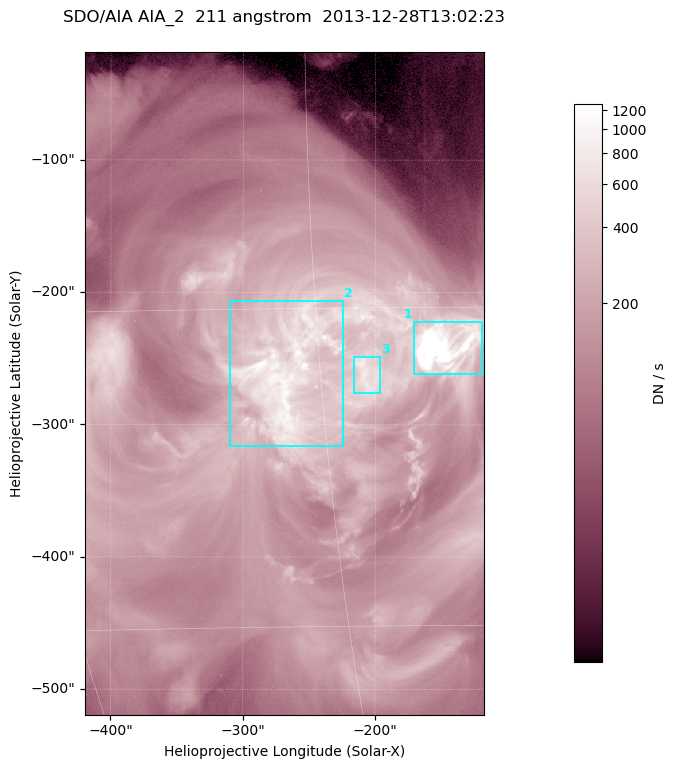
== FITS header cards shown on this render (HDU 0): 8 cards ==
TELESCOP= 'SDO/AIA '
INSTRUME= 'AIA_2   '
WAVELNTH=                  211
WAVEUNIT= 'angstrom'
DATE-OBS= '2013-12-28T13:02:23.62'
CTYPE1  = 'HPLN-TAN'
CTYPE2  = 'HPLT-TAN'
BUNIT   = 'DN / s  '

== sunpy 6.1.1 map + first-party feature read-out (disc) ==
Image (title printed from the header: SDO/AIA AIA_2  211 angstrom  2013-12-28T13:02:23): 501 x 833 px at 0.601 arcsec/px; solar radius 976 arcsec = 1624 px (partial field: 5.0% of the solar disc is inside the frame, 100% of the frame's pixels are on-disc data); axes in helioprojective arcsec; data unit DN / s (BUNIT, on the colour bar)
Orientation: roll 0.0564 deg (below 1 deg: not rotated)
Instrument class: DISC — disc imager (sunpy class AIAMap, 211 A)
Bright regions (active regions / flare kernels): reference = the on-disc median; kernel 5 px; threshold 5 sigma = 477 DN / s over a disc level ~140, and >= 1.15x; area >= 417 px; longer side >= 6 px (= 3.6 arcsec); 3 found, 3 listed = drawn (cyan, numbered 1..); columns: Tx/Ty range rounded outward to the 2 arcsec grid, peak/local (2 s.f.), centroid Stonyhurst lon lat
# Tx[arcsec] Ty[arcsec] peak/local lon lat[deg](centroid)
1 -172..-118 -262..-222 38 -9 -17
2 -310..-224 -316..-206 9.4 -17 -18
3 -216..-196 -276..-248 6.1 -13 -18